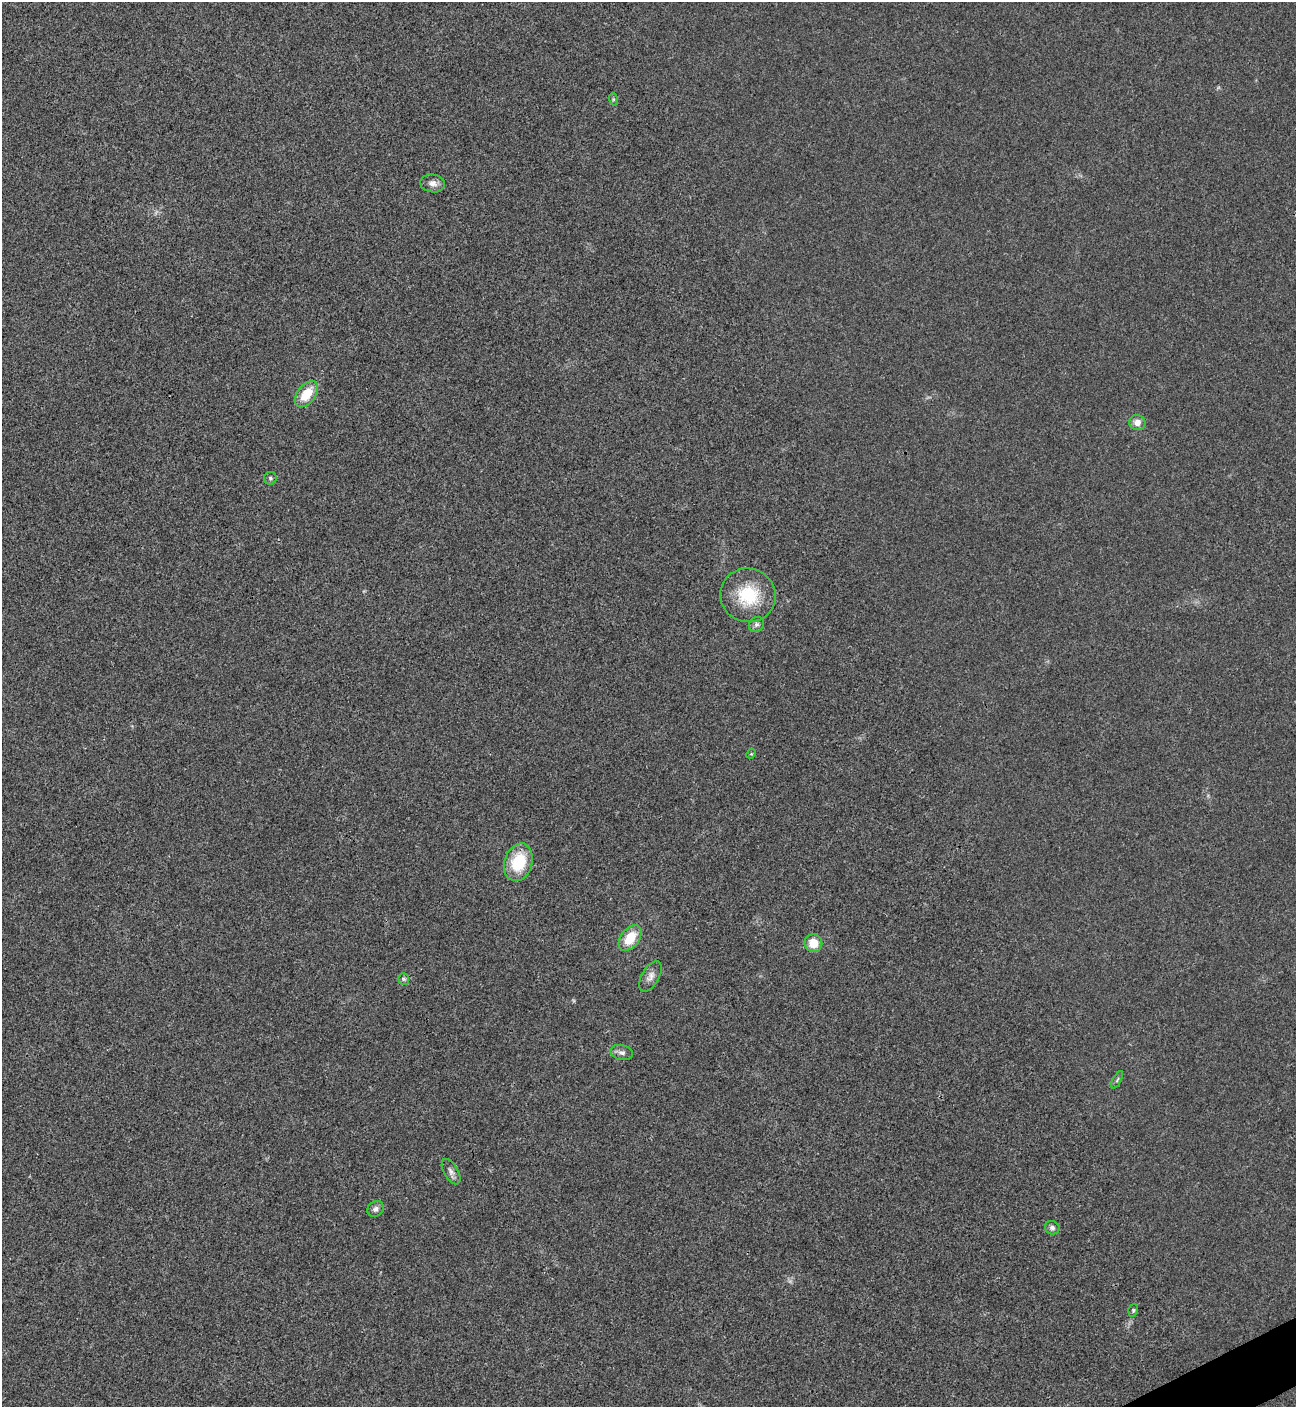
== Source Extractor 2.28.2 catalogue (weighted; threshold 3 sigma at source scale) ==
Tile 6 of 4 x 4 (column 2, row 2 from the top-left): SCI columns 1582-2875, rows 2815-4219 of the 5618 x 5630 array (HDU 1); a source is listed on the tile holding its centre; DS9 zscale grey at full resolution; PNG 1298 x 1409 px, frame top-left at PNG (2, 2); each listed source drawn as its Kron ellipse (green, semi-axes under 4 px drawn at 4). Shown black and unused: <1% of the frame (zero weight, under 3 of 4 exposures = <1% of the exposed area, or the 3 px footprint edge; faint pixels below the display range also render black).
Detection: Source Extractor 2.28.2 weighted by HDU 2 'WHT'; one run over the whole footprint, this tile lists its part. Background 0.0194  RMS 0.0056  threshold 0.025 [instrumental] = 3 sigma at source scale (4.5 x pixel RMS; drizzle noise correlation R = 1.50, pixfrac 1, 0.05/0.05 arcsec/px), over >= 5 px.
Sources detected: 19; all 19 listed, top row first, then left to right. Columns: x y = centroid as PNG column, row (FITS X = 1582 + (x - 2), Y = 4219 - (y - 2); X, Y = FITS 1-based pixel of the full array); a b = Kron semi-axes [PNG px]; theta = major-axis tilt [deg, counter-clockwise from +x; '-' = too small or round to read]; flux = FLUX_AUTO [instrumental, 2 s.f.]
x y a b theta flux
613 99 6 4 -72 0.74
433 183 12 9 -8 3.3
306 394 15 9 52 14
1137 423 8 7 - 4
270 478 6 6 - 1
748 595 28 27 - 27
756 624 8 7 - 1.6
751 754 5 4 - 0.59
518 862 19 14 72 23
630 938 14 9 52 13
813 943 9 9 - 9.3
650 976 17 8 60 3.7
404 979 6 5 - 0.97
622 1053 11 7 -12 2.3
1117 1080 10 3 61 0.81
451 1172 14 7 -59 2.6
376 1209 9 7 34 2.4
1052 1228 7 6 - 1.7
1133 1310 6 4 71 0.89